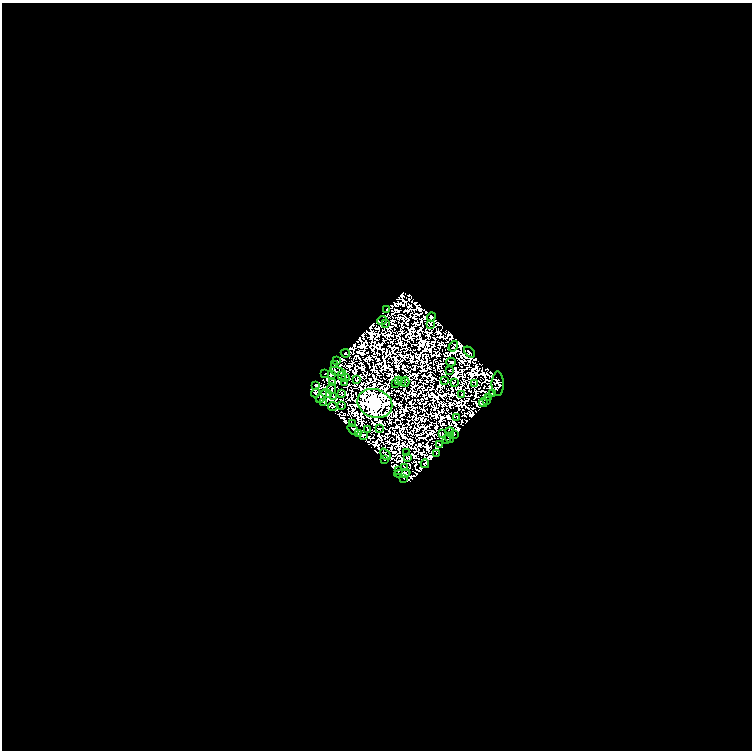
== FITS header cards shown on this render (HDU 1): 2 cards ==
NAXIS1  =                  750
NAXIS2  =                  748

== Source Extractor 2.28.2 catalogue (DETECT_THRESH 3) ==
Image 750 x 748 px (HDU 1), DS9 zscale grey, 1 PNG px = 1 image px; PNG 754 x 752 px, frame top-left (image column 1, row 748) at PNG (2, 3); each listed source drawn as its Kron ellipse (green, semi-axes under 4 px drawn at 4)
Background 0.0267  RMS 5.0e-06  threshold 1.51e-05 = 3 sigma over >= 5 px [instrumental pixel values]
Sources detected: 142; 75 with non-positive FLUX_AUTO (blend fragments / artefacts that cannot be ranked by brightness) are neither listed nor drawn; the other 67 listed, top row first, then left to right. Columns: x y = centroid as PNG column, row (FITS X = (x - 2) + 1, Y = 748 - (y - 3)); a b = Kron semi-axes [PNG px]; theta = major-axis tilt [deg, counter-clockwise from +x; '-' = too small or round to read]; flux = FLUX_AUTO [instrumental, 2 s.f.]
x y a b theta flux
386 309 3 2 - 0.59
431 317 4 4 - 1.1
382 320 5 2 - 0.39
385 324 3 2 - 0.14
431 324 3 2 - 0.99
453 346 5 2 - 0.011
469 352 6 3 -47 1.3
345 353 5 2 - 0.2
337 361 4 2 - 0.29
451 362 4 2 - 0.62
335 364 3 3 - 0.96
450 370 2 2 - 0.4
338 371 7 3 -13 0.21
325 373 3 2 - 0.33
331 375 2 2 - 0.5
341 376 3 2 - 0.2
346 377 2 2 - 0.16
356 380 3 2 - 0.54
398 381 3 2 - 0.081
402 381 3 2 - 0.33
445 381 3 2 - 0.37
405 382 5 2 - 0.02
454 382 3 2 - 0.48
332 383 3 2 - 0.48
345 383 3 2 - 0.43
396 383 3 2 - 0.33
475 384 3 2 - 0.051
498 384 12 6 90 1.1
315 385 3 2 - 0.39
331 389 5 2 - 0.031
316 393 5 2 - 0.68
326 394 5 2 - 0.0032
341 394 4 2 - 0.15
492 394 3 2 - 0.19
462 395 2 2 - 0.18
322 396 7 4 60 1.6
334 396 3 2 - 0.36
489 397 3 2 - 0.015
486 400 2 2 - 0.11
323 402 3 2 - 0.26
375 403 18 14 -22 830
483 403 4 2 - 0.18
333 406 5 3 - 0.23
341 406 3 2 - 0.45
456 418 3 2 - 0.003
352 424 3 2 - 0.073
379 428 3 2 - 0.34
353 429 6 3 -41 1.1
368 429 2 2 - 0.12
450 432 5 2 - 0.29
358 433 4 2 - 0.3
443 434 3 2 - 0.4
454 434 3 2 - 0.42
363 435 3 3 - 1.3
449 438 5 2 - 0.17
446 439 2 2 - 0.53
439 445 2 2 - 0.13
407 453 3 2 - 0.12
437 453 2 2 - 0.1
385 454 6 3 -49 0.45
408 457 4 3 - 0.55
384 460 3 2 - 0.71
425 464 4 3 - 0.47
404 467 4 2 - 0.23
398 470 4 2 - 0.45
402 474 8 3 6 1.3
403 479 2 2 - 0.51
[75 non-positive-flux detections neither listed nor drawn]